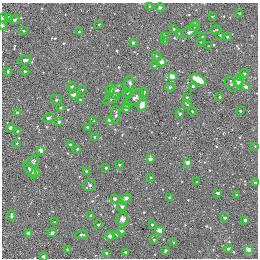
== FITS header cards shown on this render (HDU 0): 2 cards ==
NAXIS1  =                  256
NAXIS2  =                  256

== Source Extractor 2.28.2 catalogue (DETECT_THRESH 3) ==
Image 256 x 256 px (HDU 0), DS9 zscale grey, 1 PNG px = 1 image px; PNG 260 x 260 px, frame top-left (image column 1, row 256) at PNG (2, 3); each listed source drawn as its Kron ellipse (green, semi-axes under 4 px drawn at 4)
Background -0.00102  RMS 0.018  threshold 0.0546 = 3 sigma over >= 5 px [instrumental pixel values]
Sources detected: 118; all 118 listed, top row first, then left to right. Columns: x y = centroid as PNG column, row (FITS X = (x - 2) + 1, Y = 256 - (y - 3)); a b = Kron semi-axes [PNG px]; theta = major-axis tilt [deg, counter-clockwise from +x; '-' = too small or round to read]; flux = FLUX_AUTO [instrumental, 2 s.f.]
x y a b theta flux
150 6 3 3 - 1.3
160 7 4 4 - 2.7
239 13 3 2 - 1.2
212 16 4 2 - 0.74
9 17 4 4 - 0.91
3 18 4 3 - 2.9
14 20 5 4 - 1.8
99 24 4 2 - 0.76
3 25 4 3 - 1.5
195 26 5 4 - 2.1
174 29 4 3 - 0.91
216 30 5 3 - 1.3
23 31 3 2 - 1.2
79 32 3 3 - 2.1
190 32 9 5 27 4.2
180 34 4 3 - 4.2
220 35 2 2 - 0.67
165 36 4 3 - 1.4
203 37 3 3 - 2.1
227 37 3 2 - 1.1
165 41 3 3 - 0.99
201 42 3 3 - 0.87
133 43 4 3 - 2.5
209 46 3 2 - 0.84
156 56 4 4 - 1.1
25 60 6 4 8 5.4
162 62 4 4 - 15
155 66 4 3 - 4.4
8 71 4 3 - 1.5
25 71 4 4 - 1.7
244 73 4 3 - 1.8
172 77 4 4 - 33
241 78 4 4 - 24
198 80 8 4 -30 25
238 82 5 4 - 25
130 83 8 4 -83 3.5
231 84 8 5 -58 2.7
72 86 4 3 - 1.6
193 86 3 3 - 1.6
170 87 5 4 - 2.4
246 87 4 3 - 10
82 89 4 2 - 1.1
111 89 4 3 - 1.4
116 91 10 5 34 6.9
128 93 5 3 - 1.1
143 93 4 3 - 2.9
73 95 4 4 - 3.9
187 97 4 3 - 1.4
220 97 4 3 - 1.2
135 98 10 6 35 4.8
112 99 9 4 27 2
56 100 5 5 - 2.1
80 100 4 3 - 1.2
128 105 4 3 - 2.1
142 105 6 4 63 9.5
187 105 4 3 - 0.91
60 108 4 3 - 1.4
125 109 4 4 - 2.9
192 111 4 3 - 0.92
240 111 3 2 - 1.5
17 113 4 4 - 2.7
180 114 4 3 - 2
116 115 9 4 86 3
49 118 5 3 - 2.9
110 120 4 3 - 15
94 121 3 3 - 0.81
59 122 4 3 - 2
88 127 3 3 - 2.3
10 128 4 4 - 2.4
18 131 3 3 - 3.1
94 137 3 2 - 0.85
17 143 3 2 - 1.1
70 145 3 2 - 1.6
255 146 3 3 - 0.73
77 149 3 3 - 1.3
41 150 4 4 - 15
150 159 3 3 - 9.7
33 161 6 5 - 3.8
187 163 4 3 - 13
119 165 2 2 - 0.95
106 168 3 3 - 1.9
30 170 10 4 -56 4.3
86 171 3 3 - 2.8
35 172 4 4 - 2.5
150 177 2 2 - 0.92
197 182 3 2 - 0.85
255 183 3 3 - 2.6
89 185 6 6 - 3.6
217 193 3 3 - 3.4
237 195 3 3 - 2.2
170 197 3 3 - 2.2
126 198 5 3 - 3.9
114 199 3 3 - 5.7
122 207 4 4 - 3
11 215 5 2 - 2.1
91 216 4 3 - 2
225 218 3 3 - 1.8
122 219 6 6 - 7.1
245 220 3 3 - 2.1
55 222 3 2 - 1.1
98 225 3 2 - 1.2
152 225 3 2 - 1.2
121 231 3 3 - 3.7
160 231 4 3 - 31
52 233 4 3 - 5.7
28 234 3 3 - 9.3
117 234 3 3 - 1.5
81 235 7 3 8 1.7
110 236 4 4 - 4.3
154 240 3 3 - 1.1
173 242 3 2 - 0.86
228 248 4 3 - 1.4
67 249 2 2 - 0.76
249 250 4 3 - 21
165 251 4 3 - 1.7
126 252 3 3 - 1.8
107 253 4 3 - 8.3
43 256 3 3 - 2.8
At the frame edge (FLAGS 8, measured only in part): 4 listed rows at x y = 3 18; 3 25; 255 183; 43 256